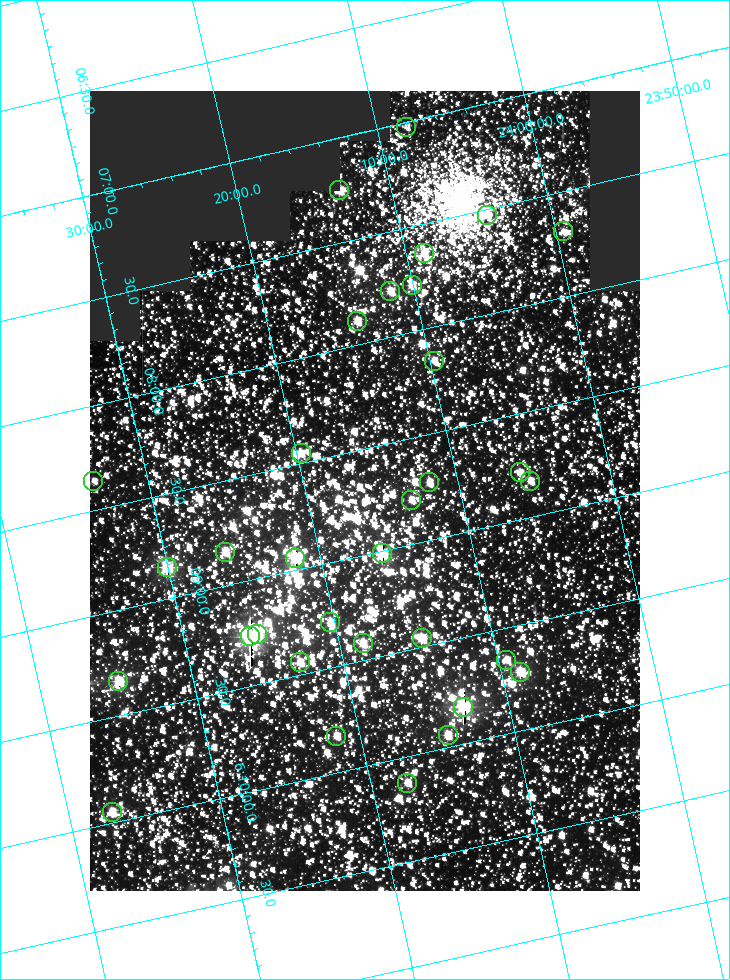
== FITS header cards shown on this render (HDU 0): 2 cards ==
NAXIS1  =                  550
NAXIS2  =                  800

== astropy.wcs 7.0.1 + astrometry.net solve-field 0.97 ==
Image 550 x 800 px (HDU 0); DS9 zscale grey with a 90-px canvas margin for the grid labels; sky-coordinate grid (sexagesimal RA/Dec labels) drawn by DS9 from the SOLVED WCS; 33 Tycho-2 reference stars matched to detected sources circled (green)
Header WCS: RA---TAN/DEC--TAN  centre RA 06:08:42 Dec +24:16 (92.17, +24.27 deg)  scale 3.98 arcsec/px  FOV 36.4' x 53.0'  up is -103 deg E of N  parity normal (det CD < 0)
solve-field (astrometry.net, Tycho-2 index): VERIFIED the header's WCS against the Tycho-2 star catalogue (verified at 3 index scales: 18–32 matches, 0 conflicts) and refined it, rather than solving blind
Solved WCS: RA---TAN-SIP/DEC--TAN-SIP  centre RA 06:08:42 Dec +24:16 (92.17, +24.27 deg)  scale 3.98 arcsec/px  FOV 36.4' x 53.0'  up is -103 deg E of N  parity normal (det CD < 0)
The solver's refit moves the header's centre by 0.19 arcsec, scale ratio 1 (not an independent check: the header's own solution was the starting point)
Tycho-2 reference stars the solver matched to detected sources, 33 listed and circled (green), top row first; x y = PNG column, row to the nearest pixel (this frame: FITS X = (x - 90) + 1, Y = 800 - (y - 91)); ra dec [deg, ICRS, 3 dp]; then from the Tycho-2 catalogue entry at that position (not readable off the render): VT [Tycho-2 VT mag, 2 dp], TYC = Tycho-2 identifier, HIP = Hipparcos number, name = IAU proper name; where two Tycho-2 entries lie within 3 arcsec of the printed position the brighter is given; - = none
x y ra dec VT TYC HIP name
406 127 91.756 +24.135 11.55 1864-383-1 - -
339 190 91.813 +24.222 9.50 1864-951-1 - -
487 215 91.882 +24.069 10.67 1864-1197-1 - -
563 231 91.922 +23.991 11.04 1864-773-1 - -
424 253 91.910 +24.147 9.81 1864-677-1 - -
412 285 91.945 +24.168 9.83 1864-545-1 - -
390 291 91.946 +24.193 9.49 1864-879-1 - -
357 321 91.972 +24.235 9.87 1864-607-1 - -
434 361 92.040 +24.163 9.97 1864-387-1 - -
301 453 92.113 +24.329 10.09 1877-692-1 - -
520 472 92.195 +24.097 9.91 1877-1306-1 - -
93 481 92.090 +24.558 11.22 1868-1493-1 - -
530 481 92.208 +24.088 10.02 1877-898-1 - -
429 482 92.182 +24.197 9.90 1877-42-1 - -
411 500 92.198 +24.221 10.14 1877-234-1 - -
225 552 92.210 +24.434 9.33 1881-345-1 - -
382 553 92.254 +24.266 8.73 1877-224-1 - -
295 558 92.236 +24.360 8.19 1877-300-1 29148 -
167 567 92.212 +24.501 8.67 1881-93-1 - -
330 622 92.321 +24.338 9.42 1877-884-1 - -
257 634 92.315 +24.419 9.14 1881-15-1 - -
250 636 92.316 +24.428 7.55 1881-1595-1 - -
422 638 92.364 +24.244 8.80 1877-1589-1 - -
363 643 92.355 +24.308 9.21 1877-702-1 - -
506 660 92.412 +24.157 10.23 1877-766-1 - -
300 662 92.360 +24.380 9.69 1881-496-1 - -
520 672 92.431 +24.145 8.75 1877-16-1 - -
118 681 92.334 +24.580 8.60 1881-81-1 - -
463 707 92.456 +24.215 7.57 1877-1484-1 - -
448 735 92.485 +24.239 9.49 1877-1276-1 - -
336 736 92.457 +24.359 9.75 1877-1432-1 - -
407 783 92.531 +24.294 10.40 1877-334-1 - -
112 812 92.487 +24.619 9.38 1881-1542-1 - -